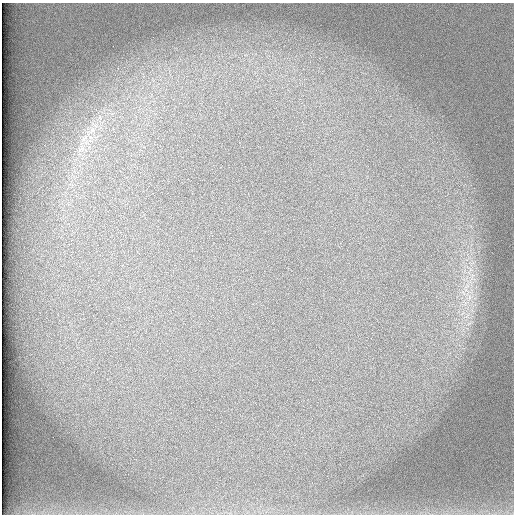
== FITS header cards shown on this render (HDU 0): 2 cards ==
NAXIS1  =                  512 /
NAXIS2  =                  512 /

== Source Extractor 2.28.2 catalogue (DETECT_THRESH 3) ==
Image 512 x 512 px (HDU 0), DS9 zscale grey, 1 PNG px = 1 image px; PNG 516 x 516 px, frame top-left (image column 1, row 512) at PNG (2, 3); no overlay
Background 99.5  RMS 3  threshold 9.09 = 3 sigma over >= 5 px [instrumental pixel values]
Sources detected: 5; all 5 listed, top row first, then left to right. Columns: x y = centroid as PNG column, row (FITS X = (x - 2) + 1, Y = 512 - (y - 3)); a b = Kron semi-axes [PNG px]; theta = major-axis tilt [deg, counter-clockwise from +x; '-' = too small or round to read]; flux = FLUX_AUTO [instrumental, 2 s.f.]
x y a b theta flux
92 130 12 6 47 1300
84 138 15 5 54 1500
82 148 11 6 -66 1100
467 286 10 5 35 1100
469 297 8 5 90 880